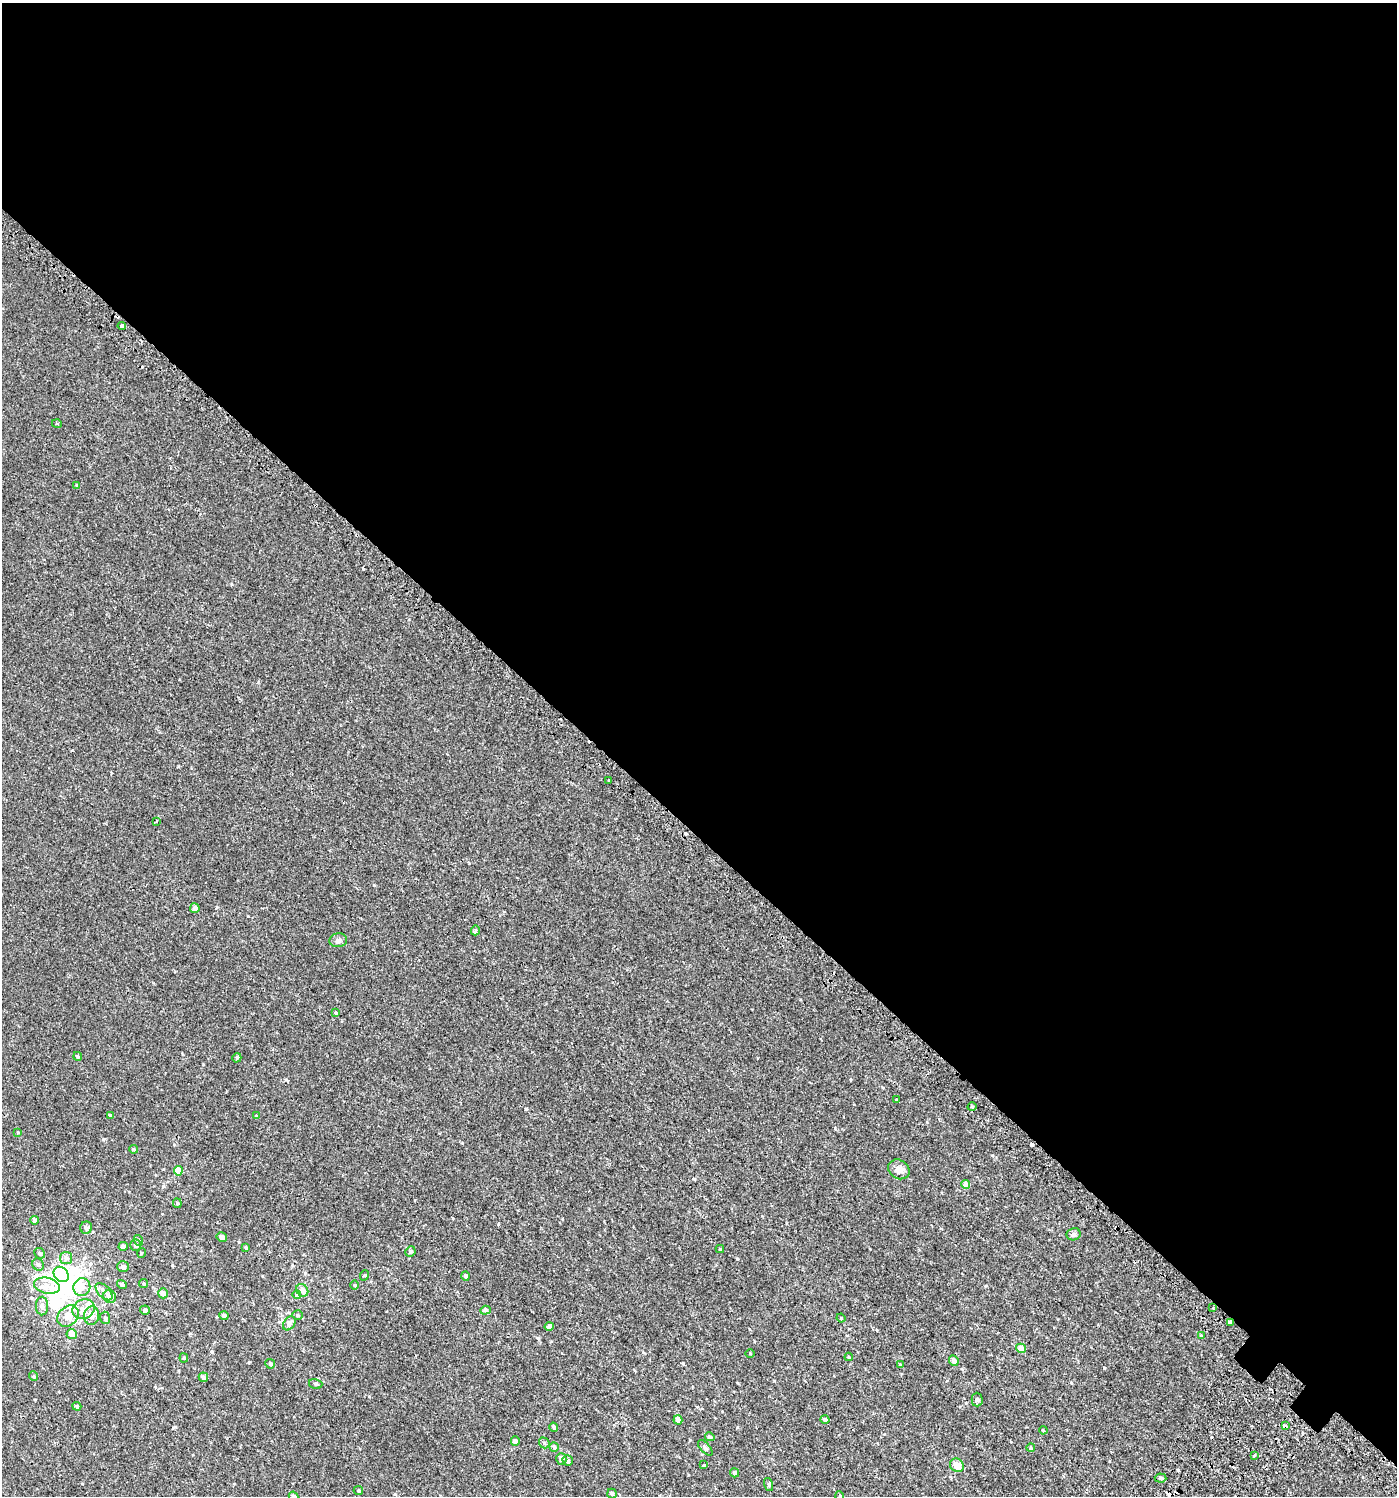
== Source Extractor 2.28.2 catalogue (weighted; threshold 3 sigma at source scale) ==
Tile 3 of 4 x 4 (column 3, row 1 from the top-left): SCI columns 3023-4417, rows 4533-6026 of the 6113 x 6089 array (HDU 1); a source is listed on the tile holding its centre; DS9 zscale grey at full resolution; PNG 1399 x 1498 px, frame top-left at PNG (2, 3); each listed source drawn as its Kron ellipse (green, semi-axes under 4 px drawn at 4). Shown black and unused: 56% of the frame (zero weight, under 2 of 3 exposures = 3% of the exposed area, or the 3 px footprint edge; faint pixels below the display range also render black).
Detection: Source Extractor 2.28.2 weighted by HDU 2 'WHT'; one run over the whole footprint, this tile lists its part. Background 6.49e-04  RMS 0.0026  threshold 0.0117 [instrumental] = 3 sigma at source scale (4.5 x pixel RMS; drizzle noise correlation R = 1.50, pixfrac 1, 0.0396/0.0396 arcsec/px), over >= 5 px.
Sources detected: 116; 8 inside a brighter object's white glare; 4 cosmic-ray / hot-pixel residue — neither listed nor drawn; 4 inside a brighter listed object's ellipse — not listed separately; the other 100 listed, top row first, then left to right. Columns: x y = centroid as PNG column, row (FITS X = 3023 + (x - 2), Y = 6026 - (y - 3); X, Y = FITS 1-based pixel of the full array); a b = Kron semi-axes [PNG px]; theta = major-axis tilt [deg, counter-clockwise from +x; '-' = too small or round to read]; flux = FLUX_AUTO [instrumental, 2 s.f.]
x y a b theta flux
122 326 4 4 - 0.85
57 424 5 3 - 0.24
77 485 4 3 - 0.37
609 780 3 3 - 1.9
156 821 3 3 - 0.25
195 908 5 5 - 1.1
475 930 5 4 - 0.62
338 940 9 7 7 0.73
336 1012 3 3 - 1.4
78 1056 4 4 - 0.3
237 1058 5 4 - 0.32
896 1100 3 2 - 0.18
972 1107 4 3 - 0.21
110 1115 4 3 - 0.21
256 1116 4 3 - 0.2
18 1132 4 3 - 0.22
133 1149 4 3 - 0.37
899 1169 11 9 -34 1.4
178 1171 4 4 - 2.6
966 1184 4 4 - 1.7
177 1203 5 4 - 0.29
34 1220 4 4 - 0.51
86 1228 6 6 - 0.65
1074 1234 7 6 - 0.64
222 1237 5 5 - 0.74
138 1240 5 3 - 0.24
136 1245 6 5 - 0.67
123 1246 4 4 - 0.8
246 1247 4 3 - 0.3
720 1249 4 4 - 0.2
410 1251 5 5 - 0.53
40 1253 5 5 - 0.43
141 1253 5 3 - 0.2
66 1258 6 6 - 0.66
38 1264 6 5 - 0.54
123 1267 6 5 - 0.68
61 1274 8 6 -46 18
365 1275 5 3 - 0.2
465 1276 5 4 - 0.61
122 1284 5 4 - 0.58
144 1284 4 4 - 0.32
354 1285 4 3 - 0.21
47 1286 13 8 -12 2
82 1287 9 8 - 2
302 1290 7 5 -46 1.3
104 1292 10 6 -46 1
163 1293 5 4 - 1.2
297 1295 4 3 - 0.22
110 1296 6 6 - 1.2
42 1306 9 6 90 0.8
1213 1308 2 2 - 0.23
83 1309 11 9 26 2
145 1310 5 4 - 0.74
485 1310 5 4 - 0.38
298 1315 5 5 - 0.35
68 1316 12 9 42 2.5
92 1316 9 7 81 1.6
224 1316 4 4 - 0.84
105 1318 6 5 - 0.43
841 1318 4 3 - 0.22
1230 1322 4 3 - 2.4
289 1323 8 5 54 0.85
549 1326 4 4 - 0.65
72 1334 5 5 - 2
1201 1336 4 3 - 0.26
1021 1348 5 4 - 2.5
750 1353 5 3 - 0.19
849 1357 4 4 - 0.21
184 1358 4 4 - 0.24
954 1361 5 4 - 1.2
270 1364 5 4 - 0.36
900 1365 4 3 - 0.29
33 1376 5 3 - 0.24
203 1377 5 4 - 0.82
316 1384 7 5 -16 0.41
977 1400 7 5 -90 0.51
77 1406 4 3 - 0.3
825 1419 4 4 - 0.59
678 1420 4 4 - 1.1
1285 1426 4 3 - 1.3
554 1427 4 4 - 0.52
1043 1430 4 3 - 0.2
710 1437 5 4 - 0.49
515 1441 4 4 - 0.89
544 1443 5 5 - 0.42
554 1447 4 4 - 0.38
705 1448 9 4 -49 0.57
1031 1448 4 4 - 0.25
1254 1456 4 3 - 0.48
561 1459 6 5 - 0.87
568 1460 5 5 - 0.57
703 1465 3 3 - 0.98
957 1465 7 6 - 2.2
734 1473 4 4 - 0.48
1161 1478 6 4 -5 0.51
769 1484 7 3 -71 0.31
358 1491 5 4 - 0.32
612 1494 5 4 - 0.52
294 1496 5 4 - 0.62
840 1496 5 3 - 0.21
Overlapping masked pixels (flux is a lower limit): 3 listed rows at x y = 1213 1308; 1230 1322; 1285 1426
Isophote crosses this tile's border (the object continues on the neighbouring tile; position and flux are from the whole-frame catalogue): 2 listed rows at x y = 294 1496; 840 1496
Unlisted compact peaks at least as high as the median listed source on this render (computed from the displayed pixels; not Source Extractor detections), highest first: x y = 526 1109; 835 1128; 1104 1368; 683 1363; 374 885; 103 1139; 175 1427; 498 1224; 178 766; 992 1155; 231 584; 249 1362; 694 1179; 212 1352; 462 1143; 286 1080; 469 863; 737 1259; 72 750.